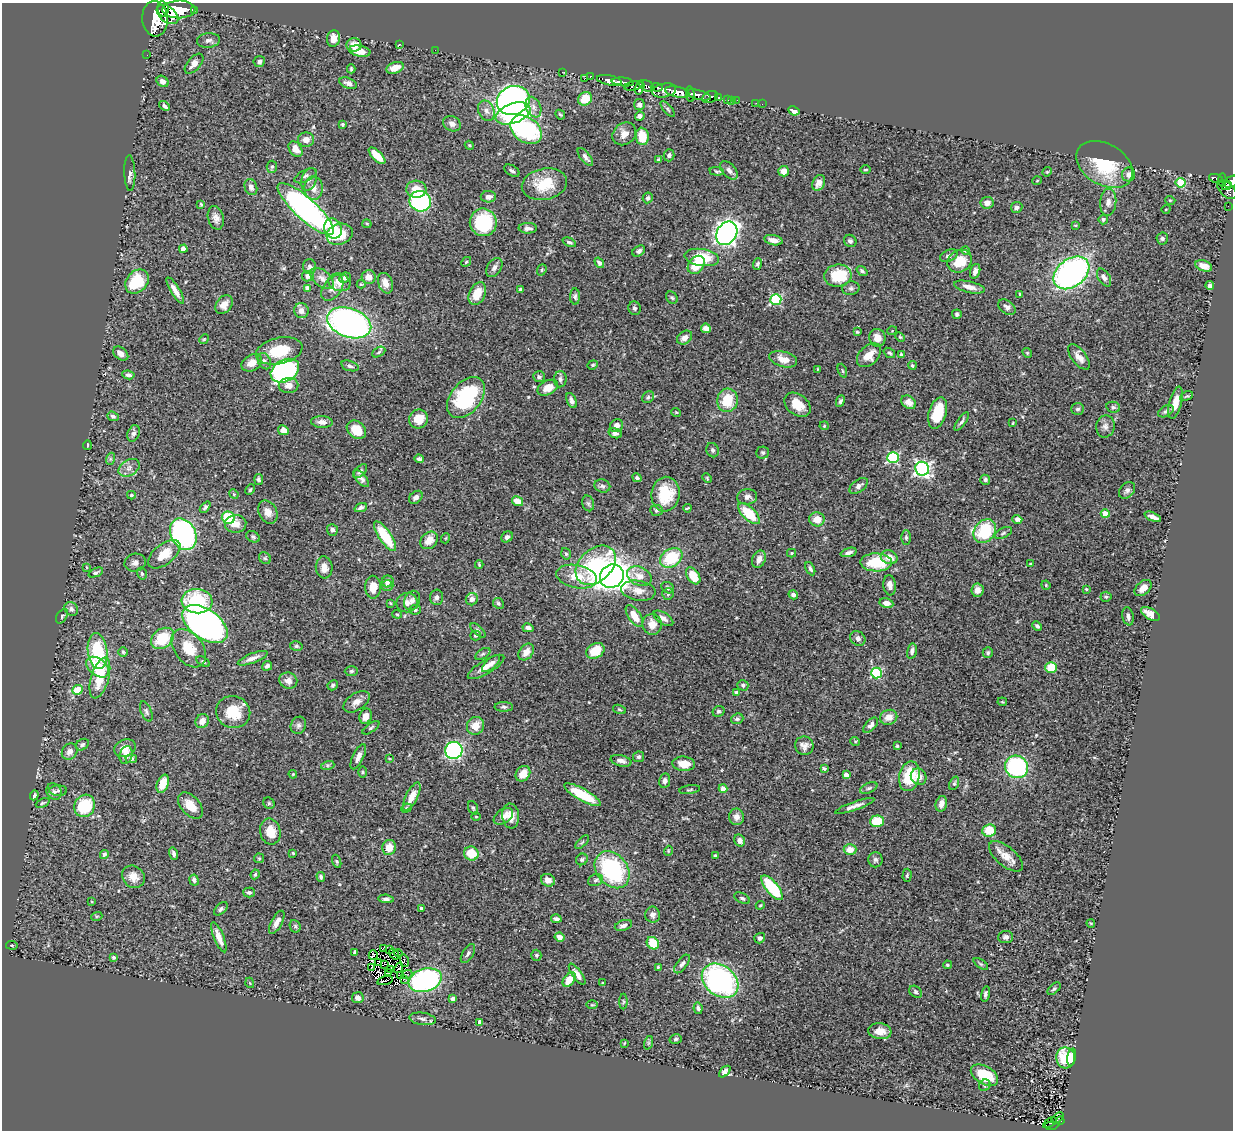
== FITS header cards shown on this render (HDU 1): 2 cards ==
NAXIS1  =                 1231
NAXIS2  =                 1128

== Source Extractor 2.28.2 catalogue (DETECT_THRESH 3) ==
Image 1231 x 1128 px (HDU 1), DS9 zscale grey, 1 PNG px = 1 image px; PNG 1235 x 1132 px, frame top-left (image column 1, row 1128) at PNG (2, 3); each listed source drawn as its Kron ellipse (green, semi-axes under 4 px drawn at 4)
Background 0.885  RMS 0.043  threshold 0.128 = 3 sigma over >= 5 px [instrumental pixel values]
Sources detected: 506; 1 with non-positive FLUX_AUTO (blend fragments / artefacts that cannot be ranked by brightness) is neither listed nor drawn; of the other 505, the 500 brightest by FLUX_AUTO listed and drawn (5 fainter detections omitted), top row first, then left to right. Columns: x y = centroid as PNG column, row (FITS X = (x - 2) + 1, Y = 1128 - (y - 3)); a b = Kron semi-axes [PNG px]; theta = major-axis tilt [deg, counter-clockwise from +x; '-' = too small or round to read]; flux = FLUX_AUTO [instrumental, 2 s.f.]
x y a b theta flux
163 9 8 5 -79 1500
179 9 16 9 1 5000
194 10 3 3 - 110
167 14 12 7 -37 2500
155 19 17 13 -85 4600
333 38 8 6 79 26
208 40 11 7 7 13
354 45 7 7 - 25
399 45 4 2 - 2
435 50 2 2 - 3.3
360 51 11 5 -11 30
147 55 2 2 - 7.4
259 62 6 5 - 7.4
194 64 12 6 49 18
395 68 9 5 20 35
351 69 4 3 - 3.9
562 72 3 2 - 10
591 76 4 3 - 47
584 79 3 2 - 69
609 80 13 5 -11 1500
163 81 6 5 - 13
623 82 11 4 -6 1700
348 83 9 5 -22 15
633 86 9 4 11 480
647 86 7 5 -29 850
640 87 7 4 73 500
657 87 6 3 -6 400
664 90 12 7 11 1300
677 92 12 5 -12 3300
690 94 8 4 -81 750
698 95 12 4 -14 1100
710 97 8 5 26 290
718 97 3 3 - 220
585 99 7 6 - 58
727 99 3 3 - 73
732 100 3 2 - 12
737 100 2 2 - 9.9
513 101 17 14 22 870
756 103 2 2 - 3.6
762 104 2 2 - 7.8
639 105 5 5 - 8.9
164 106 6 4 -39 7.9
533 107 11 7 -66 16
668 109 10 4 -49 5.7
486 111 11 8 -66 17
794 111 6 4 -26 26
513 113 18 10 20 410
560 115 5 3 - 4.6
640 116 5 4 - 10
342 124 4 3 - 4.7
452 124 9 7 -26 15
526 130 17 12 -37 410
624 134 13 10 40 24
642 136 9 6 -81 57
306 140 8 7 - 21
469 145 5 3 - 2.9
295 149 9 6 -53 27
669 155 6 5 - 7.5
377 156 11 4 -45 56
585 157 11 4 -51 11
658 160 4 4 - 4.9
1105 164 31 20 -30 160
272 167 6 5 - 5.9
729 170 11 6 -47 12
865 170 5 3 - 2.8
512 171 8 5 -31 7.2
717 171 7 3 -6 4.5
784 171 5 5 - 19
1047 172 5 4 - 2.7
130 173 18 5 -88 12
1129 174 7 6 - 12
305 176 12 5 26 8.5
1216 178 7 3 -15 140
309 179 11 7 74 13
1222 179 6 4 88 170
1037 181 5 3 - 2
1231 182 8 5 24 470
819 183 8 6 65 19
1181 183 5 5 - 160
544 184 23 15 12 91
1227 186 5 3 - 310
251 187 8 6 -71 13
314 188 11 9 -86 23
416 189 10 8 -3 41
1227 190 11 6 -43 580
488 197 7 5 0 14
648 198 5 5 - 6.4
1170 200 5 3 - 2.4
420 201 11 10 - 330
1108 202 13 8 84 18
987 203 6 5 - 12
201 204 4 3 - 2.5
1228 206 2 2 - 9
1017 207 6 5 - 8.3
306 209 36 11 -42 820
1166 209 4 3 - 2
216 218 12 8 -75 16
1103 219 5 4 - 6.1
483 222 14 13 - 200
367 224 4 4 - 3
1075 225 4 2 - 2.4
528 228 9 5 -1 12
333 229 10 8 -68 37
727 233 12 9 56 1200
340 234 13 10 18 73
1162 239 6 6 - 6.4
773 240 9 5 -12 21
850 241 6 6 - 6.5
569 242 7 4 -24 5.9
183 249 4 4 - 29
639 251 7 5 34 8.6
966 251 4 4 - 4.5
949 256 9 5 23 11
702 257 17 8 -9 100
960 261 13 10 34 60
466 262 5 4 - 3.4
599 263 6 4 -55 7.6
758 264 6 4 68 5.5
696 265 10 7 53 57
1204 266 9 5 -20 24
310 267 7 6 - 7.7
494 267 10 7 57 12
542 270 6 4 69 3.9
862 271 6 4 -38 5.2
975 271 7 5 71 12
1071 273 20 14 37 790
308 276 6 5 - 13
838 276 14 11 7 110
369 277 7 7 - 21
1104 277 10 6 -59 10
322 278 13 8 -39 19
345 278 6 4 27 10
137 281 13 10 47 110
339 282 11 8 -19 33
385 283 10 7 -69 25
361 284 4 2 - 3.2
1210 286 4 4 - 11
969 287 15 5 -13 23
308 288 4 4 - 22
332 288 14 9 55 19
851 288 9 6 10 7.9
521 289 4 3 - 5.2
175 291 15 4 -59 20
477 294 12 7 65 48
1020 294 4 3 - 3
575 296 8 5 -88 6.6
672 298 7 5 -54 5.6
776 299 5 5 - 260
224 305 10 7 51 23
1007 307 10 6 -38 11
634 308 7 6 - 6.8
301 311 7 7 - 18
957 314 5 4 - 6.5
349 323 23 14 -19 1000
706 328 5 4 - 16
892 331 5 3 - 2.5
857 332 4 3 - 3.2
900 337 5 3 - 2.9
684 338 8 6 35 19
877 338 9 8 - 25
204 339 5 4 - 2.9
279 351 24 13 13 100
379 352 7 4 29 5.1
889 353 6 4 -37 4.9
1027 353 5 4 - 3.2
121 354 8 6 -39 14
869 355 14 9 43 40
901 355 4 3 - 4.8
1079 357 15 7 -52 22
783 359 14 7 -15 30
264 361 8 6 -63 8.9
252 363 11 8 29 25
593 365 5 4 - 3.9
912 365 4 4 - 3.9
350 366 9 5 -17 8
818 369 3 2 - 2
285 371 15 10 29 520
842 371 7 3 -69 3.3
128 375 6 4 -7 9
539 377 6 5 - 7
560 379 8 6 88 8.4
289 385 10 7 2 21
548 388 11 7 26 34
1186 396 7 3 26 3.9
648 397 6 5 - 4.8
466 398 23 15 51 280
571 400 8 4 -67 9.5
727 400 12 10 78 80
840 401 6 4 64 6.4
909 402 8 6 -36 20
1175 403 16 6 76 33
797 405 14 10 -38 46
1113 407 7 5 -13 6.2
1078 409 6 6 - 7.8
1166 411 8 5 29 8.1
676 412 5 3 - 2.5
938 413 16 9 74 85
113 416 6 4 -20 5.9
418 419 10 9 - 45
322 422 11 6 -3 14
962 422 11 4 54 7.1
1013 423 4 2 - 2
616 426 7 6 - 13
824 426 4 4 - 3.2
1105 426 11 9 80 14
283 430 5 5 - 23
356 430 10 8 -39 58
134 433 8 6 69 11
615 433 7 4 -19 8.3
87 445 5 2 - 2.8
713 450 7 6 - 6.2
763 453 6 6 - 6.3
893 458 5 5 - 280
110 459 6 4 72 4.4
419 459 5 4 - 7.1
129 468 11 7 30 16
922 469 7 6 - 720
360 471 8 4 45 8
361 478 10 5 -50 11
637 478 5 3 - 5
707 478 5 3 - 2.9
259 480 5 4 - 7.1
985 480 5 5 - 6.1
602 486 8 6 -19 7.6
859 486 10 6 35 10
250 490 5 3 - 4
1127 490 9 7 46 9.6
234 494 5 4 - 3.2
665 494 17 14 82 100
131 495 4 4 - 4.1
416 497 7 5 41 11
747 497 10 7 6 13
518 501 6 4 -29 41
588 503 8 6 -73 6.4
205 507 6 4 50 5.8
361 508 6 4 22 6.9
687 508 4 2 - 3.2
657 510 6 5 - 5.9
268 512 12 9 -61 24
749 514 13 6 -45 96
1105 514 4 4 - 54
1153 517 9 3 -22 15
228 518 6 6 - 110
817 519 7 7 - 38
1017 519 5 4 - 13
236 524 10 9 - 25
332 530 6 5 - 7.4
985 531 13 10 50 150
1003 533 9 5 26 6.4
183 534 16 12 -63 590
385 536 17 6 -56 100
253 537 7 5 -28 5.5
507 537 6 5 - 9.6
906 537 7 5 -90 5.9
446 538 5 3 - 2.5
429 540 10 7 46 27
849 552 8 4 17 9.1
791 553 4 4 - 3.2
164 554 19 10 39 48
566 554 6 4 -72 4.6
889 557 8 6 -22 28
265 558 6 5 - 4.6
671 558 12 9 33 120
759 559 9 6 66 17
876 562 16 9 -1 110
135 563 11 9 14 12
1031 564 3 3 - 3.2
479 565 4 3 - 2.6
596 565 23 16 44 200
86 567 4 2 - 1.9
324 567 11 8 -85 25
810 569 7 4 -65 6.2
96 573 8 4 24 5.9
142 574 6 5 - 5.7
612 576 12 11 - 2900
639 576 13 9 -25 30
693 576 9 6 -56 56
577 577 21 11 -12 56
388 581 6 5 - 15
387 585 6 5 - 6.7
890 585 10 6 -83 15
1046 585 5 4 - 2.7
373 587 11 8 90 32
668 588 6 5 - 7.2
1143 588 10 6 41 18
1086 589 4 3 - 2.8
977 590 6 6 - 15
638 591 17 10 -8 30
668 594 6 6 - 5.4
793 595 5 4 - 10
436 597 8 6 88 7.6
1106 597 5 5 - 3.9
472 599 6 6 - 13
197 601 15 12 -7 160
412 601 10 7 68 11
390 603 3 3 - 2.3
407 603 10 9 - 17
498 603 6 5 - 5.5
886 603 7 5 -11 19
71 609 7 6 - 7.9
415 610 6 4 10 5.1
397 614 5 4 - 3.4
1151 614 10 5 -32 28
62 616 8 5 57 4.9
634 616 13 6 -56 39
1128 616 9 5 -78 11
663 618 11 5 -34 13
205 624 25 14 -35 1300
652 624 10 9 - 30
1037 626 5 3 - 6.5
528 628 5 4 - 9.6
478 630 9 4 -43 6.3
475 635 5 5 - 4.1
162 638 12 9 37 89
858 638 8 6 -41 11
296 646 6 5 - 4.8
189 648 21 14 -53 63
98 651 18 9 -83 170
595 651 9 7 29 59
912 651 7 4 77 10
123 652 5 4 - 3.9
526 652 9 6 51 22
988 653 5 5 - 5.3
483 654 8 4 32 5.7
253 658 16 4 21 16
203 662 7 4 -31 4.9
491 663 11 5 42 14
267 666 5 4 - 8.6
98 667 13 8 -38 82
486 667 21 7 31 25
1051 667 6 5 - 69
351 671 6 5 - 5.5
876 673 5 5 - 240
100 678 21 9 74 71
288 681 9 8 - 19
333 685 5 4 - 5.7
743 685 5 5 - 6
78 690 5 4 - 68
736 692 4 4 - 6.7
356 702 14 8 33 21
1002 702 5 4 - 3
504 707 9 5 0 6.3
619 709 6 4 -19 4
146 711 11 5 -69 8.1
718 711 6 5 - 5.5
233 712 17 16 - 77
366 716 8 6 74 22
889 717 9 7 21 27
737 719 6 5 - 6.7
202 721 7 6 - 22
298 725 9 7 62 9.4
871 725 9 5 46 10
476 726 9 8 - 37
371 728 10 4 35 6
855 741 5 3 - 2.7
82 745 7 5 33 6.1
804 746 9 9 - 15
897 746 3 3 - 3.7
125 748 11 8 24 23
454 750 9 8 - 460
70 752 9 7 54 16
126 755 9 6 74 21
358 757 13 5 64 19
639 757 5 5 - 5.5
131 759 6 4 1 6.4
389 759 4 2 - 2.1
621 761 11 5 -13 13
684 764 11 7 -5 42
328 765 7 4 18 5.2
1016 767 12 11 - 310
824 768 4 3 - 5.9
362 772 6 4 -89 3.9
293 774 4 4 - 3
523 774 8 6 51 34
846 775 4 3 - 17
909 776 15 10 77 100
919 777 8 7 - 22
665 781 7 5 79 10
954 783 7 4 68 4.9
163 784 9 5 70 47
869 788 9 5 24 7
723 789 4 4 - 33
690 790 10 3 8 3.9
58 791 9 5 0 7.1
54 792 8 7 - 9
34 795 5 3 - 5.2
582 795 20 6 -29 100
412 796 15 6 63 27
43 803 7 3 24 4
269 803 6 5 - 4.5
941 804 8 5 77 18
85 806 11 10 - 150
190 806 15 9 -48 40
855 806 21 4 19 16
406 808 5 4 - 4
473 808 7 4 -69 4.9
503 816 11 7 34 24
511 816 12 8 -85 29
476 817 5 3 - 2.7
736 817 8 7 - 15
877 821 7 6 - 76
989 830 7 6 - 65
270 832 13 10 -77 44
740 841 6 5 - 13
582 842 8 3 45 4.4
389 847 7 7 - 37
850 850 6 5 - 30
668 851 5 3 - 2.5
293 853 3 2 - 2.9
471 853 7 7 - 66
104 854 4 4 - 5.7
174 854 6 3 -73 6.8
715 856 3 3 - 3.7
1006 856 20 9 -40 36
259 858 5 5 - 3.6
582 859 6 5 - 6.3
875 860 7 7 - 7.1
337 861 7 4 -70 4.1
612 870 20 15 -50 320
255 874 5 3 - 4.1
907 875 6 4 87 4.8
133 877 12 10 -43 28
321 877 5 4 - 5.5
194 880 5 4 - 7.5
548 880 7 6 - 21
596 880 8 5 19 8
772 888 15 6 -50 170
249 892 6 5 - 5.8
742 898 8 5 -28 6.9
386 899 8 4 -6 8.2
92 902 4 2 - 2.1
760 905 4 4 - 2.7
421 908 4 4 - 4.8
221 909 8 5 42 6.4
653 915 8 7 - 13
97 916 5 3 - 3
556 919 5 3 - 8.4
277 922 13 5 61 18
1091 923 4 3 - 3.2
623 925 9 5 19 10
295 926 6 5 - 5.3
219 937 16 5 -68 28
560 937 5 4 - 23
1006 937 7 6 - 9.1
760 938 5 5 - 7.6
653 943 7 5 -45 70
12 945 6 3 -9 2.6
383 948 4 2 - 2.6
389 949 3 2 - 4.3
355 952 4 4 - 7
398 953 4 2 - 3.8
468 953 10 5 58 8.4
394 954 6 2 -52 3.9
373 955 5 2 - 2.4
536 955 5 5 - 4.3
114 957 4 4 - 4.4
404 961 6 3 -77 4.9
378 963 3 2 - 2.7
385 964 2 2 - 1.9
682 964 11 5 53 9.5
981 964 8 4 -35 5
947 965 4 3 - 4.2
372 967 3 2 - 3.2
658 967 3 3 - 3.2
399 968 5 2 - 5.4
391 969 4 2 - 4.9
389 973 3 2 - 2.6
577 974 12 4 -54 17
401 975 3 2 - 2.4
407 975 6 3 23 7.6
404 979 2 2 - 4.1
385 980 8 2 16 2.4
425 980 17 11 17 460
569 980 8 5 51 38
720 981 20 15 -38 560
250 983 5 3 - 2.6
602 983 4 2 - 2.1
1054 989 8 4 42 5.1
916 992 7 5 -39 6.3
985 994 7 4 78 7.1
358 998 6 5 - 12
453 999 4 4 - 8.4
623 1002 8 4 90 4.3
592 1005 6 4 1 3.2
698 1008 6 4 -80 6.8
422 1019 13 6 -8 11
480 1022 4 4 - 15
880 1031 11 8 -8 27
676 1039 6 4 17 4.7
624 1043 3 3 - 2.5
648 1043 7 4 71 4.8
1072 1057 8 4 80 24
1066 1058 10 9 - 110
725 1072 7 4 45 13
984 1075 15 9 -30 72
985 1085 6 5 - 5.5
1058 1118 7 2 43 20
1060 1121 4 3 - 60
1050 1123 7 2 33 4.8
1051 1126 7 4 5 51
At the frame edge (FLAGS 8, measured only in part): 1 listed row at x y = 1231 182
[5 fainter detections neither listed nor drawn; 1 non-positive-flux detection neither listed nor drawn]